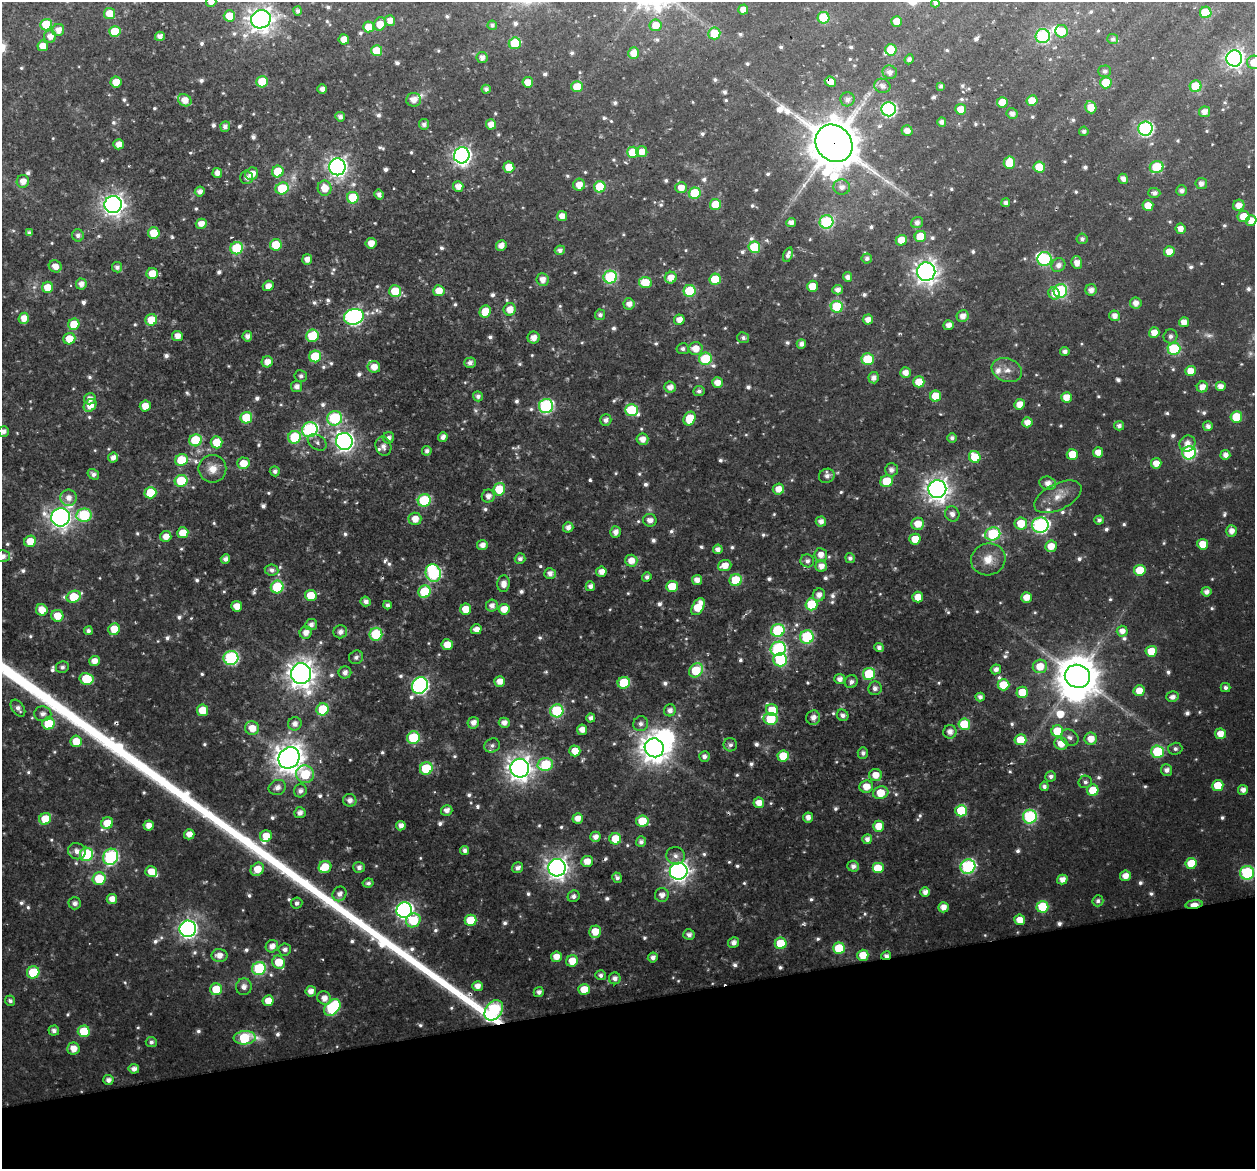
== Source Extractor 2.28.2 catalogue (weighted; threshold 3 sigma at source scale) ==
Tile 14 of 4 x 4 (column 2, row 4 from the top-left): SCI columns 1310-2562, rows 53-1219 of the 5127 x 4818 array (HDU 1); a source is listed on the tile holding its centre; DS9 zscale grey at full resolution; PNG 1257 x 1171 px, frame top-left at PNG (2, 2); each listed source drawn as its Kron ellipse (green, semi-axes under 4 px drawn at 4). Shown black and unused: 14% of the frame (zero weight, under 2 of 3 exposures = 9% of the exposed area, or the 3 px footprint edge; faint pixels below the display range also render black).
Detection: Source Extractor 2.28.2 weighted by HDU 2 'WHT'; one run over the whole footprint, this tile lists its part. Background 0.022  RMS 0.0038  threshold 0.0173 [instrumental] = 3 sigma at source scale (4.5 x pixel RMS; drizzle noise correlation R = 1.50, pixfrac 1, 0.0396/0.0396 arcsec/px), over >= 5 px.
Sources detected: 924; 32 too faint to see at this stretch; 4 inside a brighter object's white glare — neither listed nor drawn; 12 inside a brighter listed object's ellipse — not listed separately; of the other 876, all 500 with FLUX_AUTO >= 1.55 (the completeness limit of this list) listed and drawn (376 fainter detections not listed), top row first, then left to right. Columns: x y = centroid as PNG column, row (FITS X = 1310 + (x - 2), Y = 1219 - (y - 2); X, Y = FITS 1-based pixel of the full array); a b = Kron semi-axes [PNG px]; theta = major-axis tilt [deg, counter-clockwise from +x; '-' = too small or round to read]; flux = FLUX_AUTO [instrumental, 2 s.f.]
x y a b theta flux
211 2 5 5 - 3.8
935 3 4 4 - 1.7
743 9 5 5 - 4.1
298 11 4 4 - 1.8
1206 12 6 6 - 21
109 14 5 5 - 7.9
229 16 5 5 - 11
823 18 6 6 - 20
261 19 10 9 - 440
390 21 5 5 - 4.2
897 21 5 5 - 6.2
380 24 7 6 - 7.6
46 25 6 6 - 21
492 25 5 4 - 1.6
656 25 6 6 - 7.1
369 27 5 5 - 9.3
58 30 6 6 - 4.2
115 31 5 5 - 14
1061 31 6 6 - 8.8
714 33 6 6 - 11
50 36 6 6 - 3.7
160 36 5 4 - 2.9
1043 36 7 7 - 68
344 39 5 5 - 5
1113 39 5 5 - 1.7
515 43 6 5 - 17
43 46 5 5 - 6.3
891 50 5 5 - 12
377 51 5 5 - 15
634 53 6 5 - 5.3
482 58 5 5 - 2.5
1234 58 8 8 - 220
909 59 5 4 - 1.9
1254 62 7 6 - 5.6
1105 71 6 5 - 1.6
890 72 7 6 - 3
116 82 5 5 - 6.7
262 82 6 5 - 16
528 82 5 5 - 6
830 82 6 5 - 5.9
1106 83 6 5 - 14
882 86 8 7 - 2.8
941 86 4 4 - 1.6
1196 86 6 6 - 20
577 87 6 5 - 11
322 89 5 4 - 2.9
486 89 4 4 - 2
847 99 7 7 - 2.6
185 100 7 5 -33 5.2
414 100 7 7 - 4.1
1032 101 5 5 - 7.8
1002 102 5 5 - 8.9
1091 107 6 5 - 8.2
889 109 7 7 - 86
961 109 5 5 - 6.6
1204 112 5 5 - 3.9
1012 114 5 5 - 2.7
340 117 5 4 - 2.2
942 122 4 4 - 2.3
424 124 5 5 - 2.1
491 124 5 5 - 4.7
225 127 5 5 - 2.3
1145 129 7 7 - 94
907 131 5 5 - 3.3
1084 131 4 4 - 1.6
834 143 20 17 -48 2500
119 144 5 5 - 4.5
633 152 6 5 - 19
642 152 5 5 - 5
462 155 8 7 - 200
1009 163 6 5 - 15
337 167 8 8 - 260
509 167 5 5 - 8.1
1039 167 6 5 - 14
1156 167 7 6 - 21
278 171 6 6 - 14
217 173 5 5 - 3.2
252 174 6 6 - 5.6
246 177 6 6 - 2
1123 179 5 4 - 3
23 181 6 6 - 4.5
1201 183 6 5 - 2.6
579 185 6 6 - 5.7
458 186 5 5 - 4.3
600 187 6 5 - 16
842 187 8 7 - 3.1
282 188 7 6 - 21
325 188 7 7 - 6.9
681 188 5 5 - 5.1
200 191 5 5 - 2.6
1182 191 5 5 - 2.1
695 193 6 5 - 22
1154 193 6 5 - 2
379 194 5 4 - 2.2
353 198 6 6 - 18
1006 203 4 4 - 2.2
113 204 9 8 - 320
715 204 5 5 - 15
1148 205 5 5 - 7.1
1239 205 6 5 - 5.4
562 216 5 5 - 4.6
1244 217 6 5 - 9.3
1251 220 5 5 - 5.4
791 222 5 4 - 3.4
826 222 7 6 - 54
917 223 6 5 - 2.6
201 224 5 5 - 4.3
1180 229 5 5 - 4
29 233 4 4 - 1.6
154 233 6 5 - 12
78 235 6 6 - 1.8
920 237 5 5 - 17
1082 239 5 5 - 1.7
901 240 5 5 - 7.6
371 243 5 5 - 5.1
276 245 6 5 - 13
501 245 6 5 - 4
754 247 6 6 - 22
237 248 6 6 - 28
560 250 5 4 - 1.9
1169 252 5 5 - 6.3
788 255 7 4 70 2.1
867 258 5 5 - 1.7
307 259 5 5 - 3.9
1044 259 7 7 - 50
1077 263 6 5 - 4.8
1058 265 7 6 - 3
55 266 7 5 -30 4.1
117 267 5 5 - 2
926 272 9 9 - 360
152 274 5 5 - 8
610 277 7 6 - 56
848 277 5 4 - 2.7
671 278 6 5 - 6
715 279 5 5 - 17
543 280 6 6 - 4.2
645 282 6 5 - 12
81 284 5 5 - 3.1
268 286 5 5 - 3.7
812 286 5 5 - 7.6
47 287 6 5 - 7.2
838 290 5 4 - 2.9
1091 290 6 5 - 3.3
395 291 6 5 - 13
439 291 5 5 - 6.5
690 291 6 6 - 29
1060 291 7 6 - 53
1054 293 6 5 - 3.6
1136 303 6 6 - 3.6
629 304 5 5 - 3.5
837 307 6 6 - 29
510 309 6 6 - 5.8
485 312 6 5 - 9.7
600 315 5 5 - 1.8
963 316 6 6 - 3.9
1115 316 5 5 - 3.7
354 317 10 7 17 140
24 318 5 5 - 5.1
151 320 6 5 - 11
679 320 5 5 - 4.4
868 320 5 5 - 3.9
1184 322 5 5 - 4.7
74 324 6 5 - 13
949 325 5 5 - 3.8
1154 333 5 5 - 5.1
177 336 5 5 - 4.2
247 336 5 5 - 2.7
312 336 6 6 - 21
1170 336 7 7 - 2
534 338 6 6 - 4.2
743 338 6 5 - 1.7
69 339 6 5 - 8.8
801 344 5 4 - 2.6
683 349 6 5 - 1.6
695 349 7 6 - 6.6
1174 349 6 6 - 40
1065 351 4 4 - 2.2
315 356 6 6 - 21
705 359 6 6 - 30
868 359 6 6 - 23
267 362 6 5 - 4.8
470 363 6 5 - 2.4
374 367 6 6 - 5.3
1007 370 15 11 -20 4.8
1190 371 5 5 - 6.2
905 373 5 5 - 4.1
301 376 6 6 - 1.7
874 378 5 5 - 2.9
919 382 5 5 - 9.3
717 383 5 5 - 5
297 386 5 5 - 2.7
1220 386 5 5 - 4.2
670 387 6 5 - 3.7
1202 387 5 5 - 4.6
699 391 5 5 - 1.7
478 396 5 5 - 1.8
935 396 5 5 - 11
1066 397 5 5 - 5.8
90 399 6 5 - 2.9
1019 404 5 5 - 5.3
90 405 7 5 45 7
145 406 5 5 - 7
546 406 7 7 - 71
631 410 6 6 - 24
1236 417 6 5 - 17
246 418 6 6 - 21
335 418 7 7 - 50
690 419 7 5 64 12
606 420 6 5 - 2.4
1027 422 5 5 - 4.5
1119 426 5 4 - 2.2
1208 426 5 5 - 2.6
310 430 8 7 - 73
3 431 5 5 - 2.4
294 437 6 6 - 24
443 437 5 4 - 2.7
389 438 6 5 - 2.1
952 438 5 4 - 1.7
642 439 6 5 - 3.8
196 440 6 6 - 26
344 441 8 8 - 230
217 442 6 6 - 12
317 442 10 7 -33 1.7
1187 443 8 7 - 4.3
383 446 10 8 -73 2.6
427 451 5 4 - 1.9
1098 452 5 5 - 5.1
1189 453 7 6 - 72
1072 454 5 5 - 9.1
1225 455 5 5 - 3.2
113 457 5 5 - 3
975 457 6 5 - 12
181 460 6 6 - 20
243 463 6 6 - 8.6
1156 463 5 5 - 6
212 469 14 13 - 6.6
891 470 6 6 - 2.5
275 471 5 5 - 1.7
93 474 6 5 - 2
827 476 8 7 - 2.6
181 481 6 6 - 21
887 481 6 5 - 17
1048 483 8 6 -18 3.8
499 489 6 6 - 16
778 489 6 5 - 5.2
937 489 9 9 - 410
150 493 6 5 - 15
488 496 6 6 - 3.1
1058 497 25 13 26 7.7
69 498 8 8 - 4
424 500 6 6 - 37
952 514 8 7 - 2.8
84 515 8 6 8 32
60 517 9 9 - 320
415 519 6 6 - 5.4
650 520 7 6 - 3.6
1099 520 4 4 - 1.6
821 521 5 5 - 3.1
1021 523 6 6 - 11
918 524 6 6 - 6.7
1040 525 8 7 - 100
568 527 5 5 - 2.8
1232 531 5 5 - 4
615 532 5 5 - 3.2
183 533 5 5 - 8.4
993 534 7 6 - 45
166 537 5 5 - 4.7
915 539 5 5 - 8.5
30 541 6 5 - 8.8
1203 544 5 5 - 8.5
482 545 5 5 - 3.4
1051 546 6 5 - 6.8
718 549 5 4 - 2.7
821 555 6 6 - 4.4
3 556 7 6 - 2.6
850 558 5 4 - 1.8
225 559 5 4 - 2.4
520 559 5 5 - 1.9
988 559 17 16 - 8.2
631 561 6 6 - 5.4
807 561 7 6 - 2.1
725 566 7 5 20 5.9
821 566 6 5 - 4.2
272 570 7 5 -9 2.1
1140 570 6 5 - 12
601 572 5 5 - 4.2
433 573 9 7 -73 66
550 573 6 5 - 2.9
647 577 5 4 - 1.8
697 580 5 5 - 3.4
736 580 6 6 - 24
503 584 8 6 85 4.1
590 586 5 4 - 2.8
672 586 6 5 - 11
277 587 6 6 - 30
424 592 6 6 - 25
1206 592 5 5 - 2.7
311 595 6 5 - 11
819 595 6 6 - 3.3
74 597 7 5 23 16
918 597 5 5 - 6.6
1026 597 5 5 - 5.8
366 601 5 5 - 2.5
811 604 6 6 - 23
387 605 4 4 - 1.7
237 606 5 5 - 6.4
492 606 6 6 - 3.1
698 607 9 5 61 13
466 609 5 5 - 8.7
504 609 5 5 - 6.9
42 610 6 5 - 7.1
57 616 6 6 - 8.4
311 625 6 5 - 2.6
114 629 6 5 - 9.3
476 629 5 5 - 3.6
778 630 7 6 - 39
88 631 4 4 - 1.7
1122 631 5 5 - 3.7
340 632 7 6 - 2.9
306 633 6 6 - 4.1
376 634 6 6 - 31
807 637 7 6 - 46
447 645 5 5 - 7.7
879 648 4 4 - 2.2
778 649 8 7 - 70
1151 651 6 5 - 10
356 657 7 6 - 1.7
231 658 7 7 - 64
780 660 7 6 - 39
94 661 5 5 - 4.6
1040 666 7 6 - 8.8
62 667 6 6 - 1.6
996 669 5 5 - 2.5
696 670 8 6 46 19
345 673 6 6 - 2.7
301 674 10 10 - 600
869 674 6 6 - 25
1077 676 13 11 -18 1500
86 679 7 6 - 21
840 679 5 5 - 3.1
500 681 5 5 - 5.3
851 682 7 6 - 2
624 683 6 6 - 23
420 685 9 7 54 130
1003 685 6 5 - 13
1225 687 5 4 - 1.7
875 688 7 6 - 2.2
1139 691 5 5 - 6.5
1022 692 6 5 - 12
980 697 5 4 - 2.1
1172 697 6 5 - 2.7
18 708 9 6 -56 2.5
323 709 6 6 - 23
202 710 6 5 - 11
670 710 6 6 - 2.6
772 710 6 5 - 12
557 711 6 6 - 41
43 714 8 7 - 2.8
843 715 6 5 - 2.1
591 718 4 4 - 2.4
813 718 7 7 - 3.5
770 719 7 6 - 24
473 723 6 5 - 3.7
504 723 5 5 - 3.1
48 724 6 6 - 21
295 724 7 6 - 3.2
641 724 7 7 - 2.3
964 724 6 5 - 18
252 728 7 6 - 6.8
582 730 5 5 - 4.1
1057 731 6 6 - 19
950 732 7 6 - 3.7
1220 734 5 5 - 6.5
1070 737 9 7 -35 2.3
413 738 6 6 - 29
1091 739 6 6 - 6.2
1020 740 6 5 - 11
76 741 6 5 - 9.9
1061 744 6 6 - 6.8
492 745 8 7 - 1.6
730 745 6 6 - 1.6
654 748 10 9 - 750
1175 749 7 6 - 1.6
575 751 5 5 - 7.6
1157 752 6 6 - 34
863 753 6 5 - 1.7
783 756 6 5 - 11
704 757 5 5 - 2
289 758 11 10 - 710
545 764 8 6 12 27
520 768 9 9 - 490
426 769 6 6 - 27
1167 770 6 5 - 2.8
305 774 9 8 - 21
875 775 6 6 - 5.8
1051 776 5 5 - 1.9
1085 782 6 6 - 1.7
1218 785 5 5 - 12
866 786 7 6 - 6.6
1044 786 5 4 - 2.1
277 787 9 7 22 3.2
1093 790 6 5 - 13
1243 790 5 5 - 3.4
300 791 7 6 - 2.4
881 793 8 6 19 11
350 800 7 6 - 2.8
759 803 5 5 - 5.6
447 810 6 5 - 3
961 811 6 6 - 24
300 813 6 5 - 2.8
808 817 5 5 - 3.3
1030 817 7 7 - 64
578 818 5 5 - 4.5
45 819 6 5 - 13
642 821 6 5 - 15
107 823 6 5 - 10
149 826 5 5 - 4.7
401 826 5 4 - 3.2
879 826 5 5 - 8.1
189 834 5 5 - 4.6
266 836 6 5 - 8
595 837 5 5 - 3.2
615 839 6 5 - 12
867 839 5 5 - 2.8
641 842 5 5 - 2.1
465 850 4 4 - 2.1
77 851 9 8 - 3.4
86 854 7 6 - 38
675 856 9 8 - 2.5
111 857 8 7 - 74
587 861 6 5 - 5.6
1191 863 5 5 - 12
853 866 6 5 - 2.5
325 867 6 6 - 8.4
359 867 5 5 - 2.4
968 867 7 7 - 72
518 868 6 5 - 2.3
557 868 8 8 - 370
878 868 6 5 - 14
257 869 7 6 - 8.2
679 871 9 8 - 290
151 872 6 5 - 7.6
1247 873 7 7 - 61
1125 876 5 5 - 4.9
617 878 5 4 - 1.9
99 879 6 6 - 18
1062 879 5 5 - 4.2
368 883 5 4 - 1.6
925 892 5 5 - 3.2
340 894 8 6 59 3.1
662 895 7 7 - 3.4
574 896 6 5 - 1.7
112 899 5 5 - 4.6
1098 901 6 5 - 1.7
75 903 6 6 - 2.6
297 903 6 5 - 1.7
1194 904 9 4 8 10
943 907 5 5 - 4.4
1042 907 6 6 - 24
404 910 8 7 - 160
413 920 7 6 - 18
471 920 6 5 - 16
1020 920 5 5 - 6.1
188 929 8 8 - 200
595 932 6 5 - 9.8
689 935 5 5 - 2.5
734 943 5 5 - 2.9
781 943 6 6 - 18
272 946 6 6 - 4
839 948 6 6 - 22
285 949 6 6 - 2.1
863 955 5 5 - 9.3
219 956 8 6 -1 4.2
886 956 5 4 - 2.2
556 957 5 5 - 5.2
653 957 5 5 - 2.5
572 961 6 5 - 9.1
279 962 7 6 - 12
259 969 7 6 - 45
33 972 6 6 - 20
601 975 5 5 - 1.8
615 978 6 6 - 2.7
477 986 5 5 - 4.2
244 987 8 8 - 3.3
216 989 6 6 - 13
584 989 6 5 - 10
311 991 5 5 - 4
539 992 5 5 - 2.2
324 998 7 6 - 4
10 1001 5 5 - 1.6
268 1001 5 5 - 6.7
332 1008 9 6 46 50
494 1010 11 8 56 65
54 1031 5 5 - 2.2
84 1031 6 5 - 15
245 1038 11 6 4 34
151 1042 5 5 - 1.6
73 1048 6 6 - 5.6
134 1069 5 4 - 3
108 1080 5 5 - 2.5
Overlapping masked pixels (flux is a lower limit): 4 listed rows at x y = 830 82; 834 143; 1194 904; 886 956
Isophote crosses this tile's border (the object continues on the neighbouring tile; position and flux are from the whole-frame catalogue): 7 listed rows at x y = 211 2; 935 3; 1254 62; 1251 220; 3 431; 3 556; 1247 873